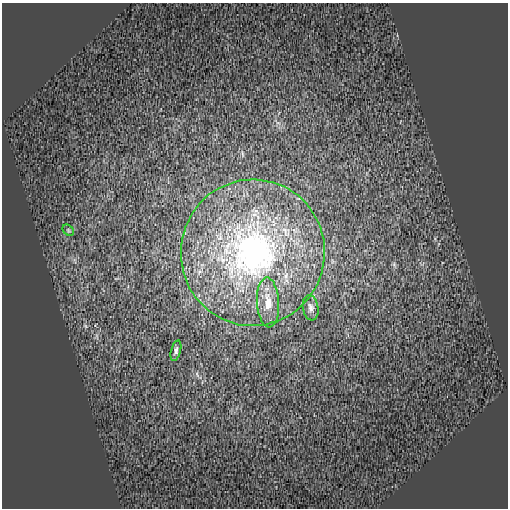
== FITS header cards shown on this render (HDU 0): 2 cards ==
NAXIS1  =                  506
NAXIS2  =                  506

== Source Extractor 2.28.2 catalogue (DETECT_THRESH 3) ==
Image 506 x 506 px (HDU 0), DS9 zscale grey, 1 PNG px = 1 image px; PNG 510 x 510 px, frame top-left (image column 1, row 506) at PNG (2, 3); each listed source drawn as its Kron ellipse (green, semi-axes under 4 px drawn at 4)
Background 0.00979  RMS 0.04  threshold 0.121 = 3 sigma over >= 5 px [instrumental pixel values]
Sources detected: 5; all 5 listed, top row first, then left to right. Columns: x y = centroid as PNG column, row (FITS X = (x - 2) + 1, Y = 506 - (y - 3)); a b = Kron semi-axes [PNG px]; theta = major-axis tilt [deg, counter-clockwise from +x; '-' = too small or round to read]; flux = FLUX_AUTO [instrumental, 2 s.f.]
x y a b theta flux
68 230 6 4 -47 4.7
253 253 73 72 - 970
268 302 25 11 -86 48
311 308 13 8 -81 13
176 351 10 5 75 8.1